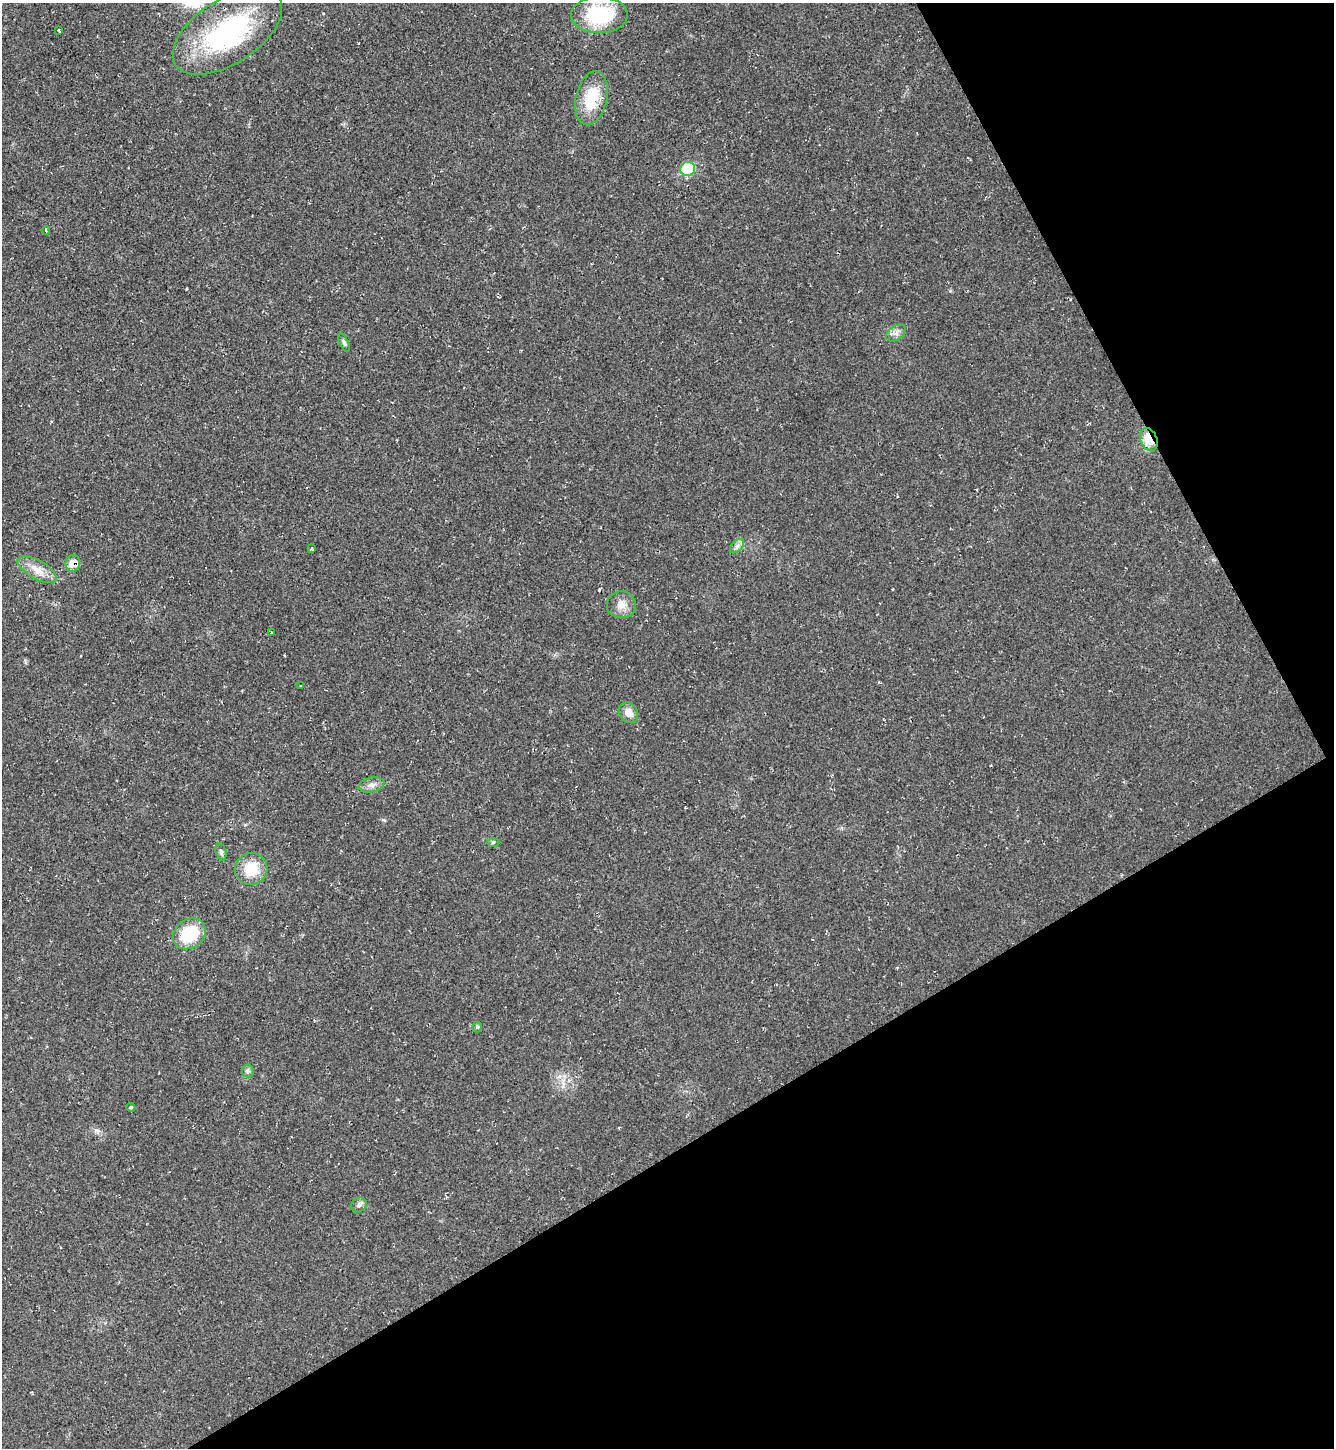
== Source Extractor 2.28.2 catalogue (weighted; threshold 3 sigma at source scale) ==
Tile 12 of 4 x 4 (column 4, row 3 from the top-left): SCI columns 4289-5620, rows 1447-2892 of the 5774 x 5783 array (HDU 1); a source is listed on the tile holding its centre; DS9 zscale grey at full resolution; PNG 1336 x 1450 px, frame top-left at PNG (2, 3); each listed source drawn as its Kron ellipse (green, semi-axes under 4 px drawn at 4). Shown black and unused: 29% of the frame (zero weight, under 2 of 3 exposures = <1% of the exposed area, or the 3 px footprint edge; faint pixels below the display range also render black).
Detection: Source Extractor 2.28.2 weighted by HDU 2 'WHT'; one run over the whole footprint, this tile lists its part. Background 0.0196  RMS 0.0059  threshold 0.0267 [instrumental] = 3 sigma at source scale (4.5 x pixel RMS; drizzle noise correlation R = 1.50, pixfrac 1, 0.05/0.05 arcsec/px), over >= 5 px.
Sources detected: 28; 1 inside a brighter object's white glare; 1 cosmic-ray / hot-pixel residue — neither listed nor drawn; the other 26 listed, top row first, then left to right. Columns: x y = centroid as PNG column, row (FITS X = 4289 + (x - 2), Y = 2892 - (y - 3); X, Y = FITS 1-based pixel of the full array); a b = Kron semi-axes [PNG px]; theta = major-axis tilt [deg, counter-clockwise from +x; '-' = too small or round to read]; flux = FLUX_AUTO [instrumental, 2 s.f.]
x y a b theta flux
599 15 28 18 0 42
59 30 3 3 - 1.9
227 32 61 32 33 86
591 98 27 15 77 21
688 169 7 7 - 29
46 231 4 3 - 1.3
896 333 11 7 34 2.8
344 342 10 4 -66 1.3
1149 439 12 8 -66 11
737 546 8 5 45 2
311 549 4 3 - 0.64
73 563 8 7 - 7.8
37 570 22 9 -29 7
621 605 14 13 - 5.7
271 632 4 3 - 3.3
300 686 3 2 - 0.98
628 713 11 9 -56 5.1
372 785 13 7 12 3.4
493 842 6 4 2 0.86
221 852 9 5 -75 1.5
251 869 16 16 - 15
189 934 17 14 36 25
477 1027 5 5 - 0.82
248 1071 6 6 - 1.3
131 1107 4 3 - 1.4
359 1205 8 7 - 1.9
Overlapping masked pixels (flux is a lower limit): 2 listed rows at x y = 1149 439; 73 563
Unlisted compact peaks at least as high as the median listed source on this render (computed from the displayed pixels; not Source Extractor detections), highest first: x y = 96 1130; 384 820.